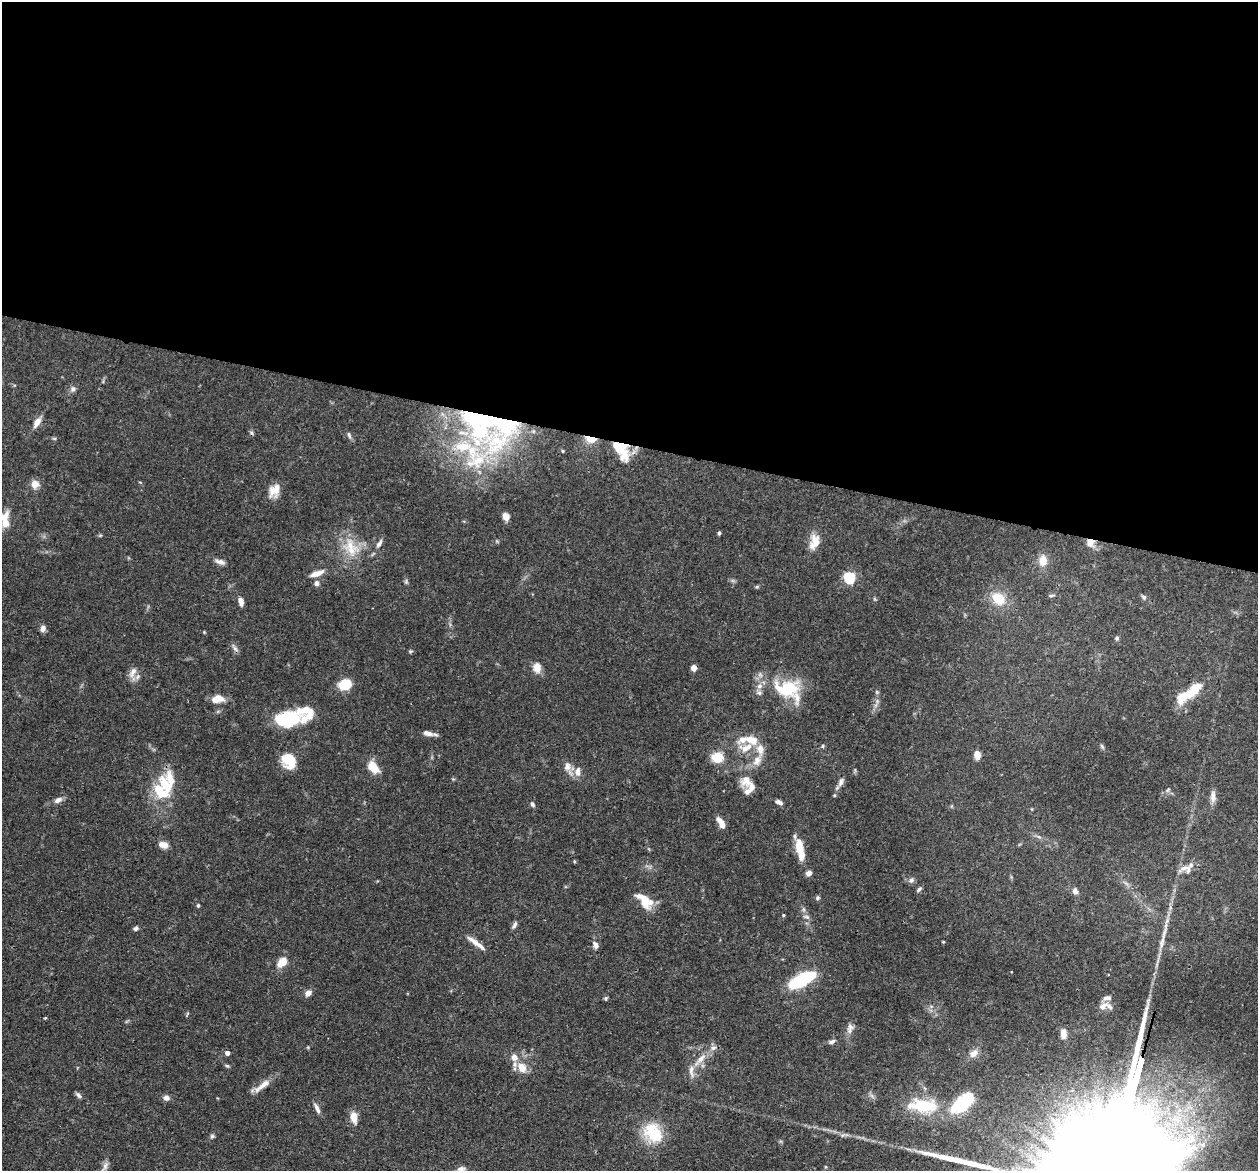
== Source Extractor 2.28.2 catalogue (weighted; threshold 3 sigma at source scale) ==
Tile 3 of 4 x 4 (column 3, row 1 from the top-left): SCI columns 2548-3803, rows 3792-4960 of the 5095 x 5122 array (HDU 1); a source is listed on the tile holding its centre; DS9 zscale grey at full resolution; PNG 1260 x 1173 px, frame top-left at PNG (2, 2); no overlay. Shown black and unused: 38% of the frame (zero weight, under 3 of 4 exposures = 5% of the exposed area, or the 3 px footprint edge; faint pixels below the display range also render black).
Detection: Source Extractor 2.28.2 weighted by HDU 2 'WHT'; one run over the whole footprint, this tile lists its part. Background 0.0639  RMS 0.0032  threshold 0.0146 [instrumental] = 3 sigma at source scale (4.5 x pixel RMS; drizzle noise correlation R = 1.50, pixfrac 1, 0.05/0.05 arcsec/px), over >= 5 px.
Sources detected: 129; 4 inside a brighter object's white glare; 2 cosmic-ray / hot-pixel residue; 1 long thin detection or spike segment (spike, bleed or trail) — not listed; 16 inside a brighter listed object's ellipse — not listed separately; the other 106 listed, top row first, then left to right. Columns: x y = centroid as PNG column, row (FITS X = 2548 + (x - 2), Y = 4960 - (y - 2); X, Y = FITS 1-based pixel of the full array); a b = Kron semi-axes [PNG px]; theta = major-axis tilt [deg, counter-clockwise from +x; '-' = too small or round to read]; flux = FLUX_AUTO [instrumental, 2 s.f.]
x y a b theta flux
73 389 8 7 - 1.1
477 417 101 22 -23 60
37 422 12 7 60 2.8
349 435 9 5 -73 0.76
54 439 6 4 -1 0.45
591 439 11 6 -8 4.8
621 449 26 13 -56 11
470 453 112 54 33 58
35 484 9 8 - 3
274 491 17 12 59 3.9
4 517 19 10 49 3.9
506 517 9 7 -71 1.8
719 533 5 3 - 0.53
816 541 18 11 -74 4.2
1090 542 10 9 - 2.6
379 544 13 5 58 1.4
351 551 26 17 -10 9.3
1043 561 12 9 -88 3.6
220 562 14 6 -22 1.6
317 573 16 6 18 3
849 578 6 5 - 33
317 583 8 6 76 1.1
757 587 6 4 -17 0.4
1051 595 10 3 10 0.52
1144 597 8 5 -44 0.74
998 599 16 12 -44 7.1
241 601 9 5 -77 1.8
43 628 8 6 69 1.3
1117 638 6 5 - 0.6
235 648 13 5 -58 1
410 651 5 4 - 0.45
537 668 11 9 -82 3.1
133 672 17 8 62 2.2
345 684 10 7 23 13
787 689 38 24 -1 17
877 692 6 4 -72 0.44
1189 694 31 11 33 10
218 699 15 9 7 3.6
287 719 29 17 5 17
427 733 13 6 -14 2
751 740 16 9 -23 5.2
823 746 5 3 - 0.36
1102 746 8 4 -57 0.55
746 748 20 11 22 4.8
977 755 9 6 -86 2.2
717 757 16 13 2 5
289 760 17 13 -67 8.6
757 761 15 10 57 3.2
373 767 13 8 -51 5.9
567 767 13 10 -88 2.2
578 772 14 8 83 2.3
746 779 21 15 62 5
841 782 13 6 64 1.4
1168 790 7 3 53 0.5
161 791 26 18 -25 11
834 795 4 4 - 0.36
1213 797 18 6 87 1.9
58 800 11 7 24 1.6
779 802 9 5 -23 1.2
532 804 7 5 -58 0.64
721 823 14 6 -61 2.9
1039 837 7 4 -18 0.6
163 845 11 7 -14 2.6
800 849 26 8 -79 7.4
574 861 4 3 - 0.34
809 873 7 6 - 1.4
911 880 9 7 30 1
919 890 7 4 42 0.67
1075 891 8 7 - 1.3
817 898 7 5 55 0.58
644 900 22 11 -51 6.7
198 905 5 4 - 0.42
783 915 4 4 - 0.33
806 917 8 5 -19 0.83
514 925 10 5 62 0.89
135 928 6 4 19 0.81
474 942 22 6 -39 3
595 945 10 6 -67 1.4
282 962 13 8 47 4.1
801 980 24 9 28 30
308 993 9 6 38 1.7
606 998 5 5 - 0.47
1103 1006 14 8 37 2.5
45 1017 3 3 - 0.46
850 1028 15 8 78 1.8
1063 1034 9 6 -86 2.6
832 1042 10 5 27 0.87
227 1053 4 4 - 1.6
974 1053 12 8 34 2.1
514 1057 7 6 - 2.2
701 1059 19 7 46 3.4
227 1066 6 5 - 0.49
522 1068 12 9 -67 4.2
262 1085 28 7 37 3.4
78 1095 9 5 -48 0.87
166 1098 7 7 - 1.4
962 1103 20 11 38 25
923 1106 42 18 -3 15
317 1108 14 5 -63 1.5
354 1117 10 6 -82 4.8
1177 1118 27 22 86 20
652 1133 23 21 -51 13
212 1136 6 6 - 0.6
1203 1145 6 6 - 1.1
105 1166 16 6 60 1.5
461 1169 10 8 13 1.9
Overlapping masked pixels (flux is a lower limit): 5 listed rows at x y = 477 417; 591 439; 621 449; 470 453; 1090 542
Isophote crosses this tile's border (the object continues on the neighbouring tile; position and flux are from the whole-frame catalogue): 2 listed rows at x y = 4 517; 461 1169